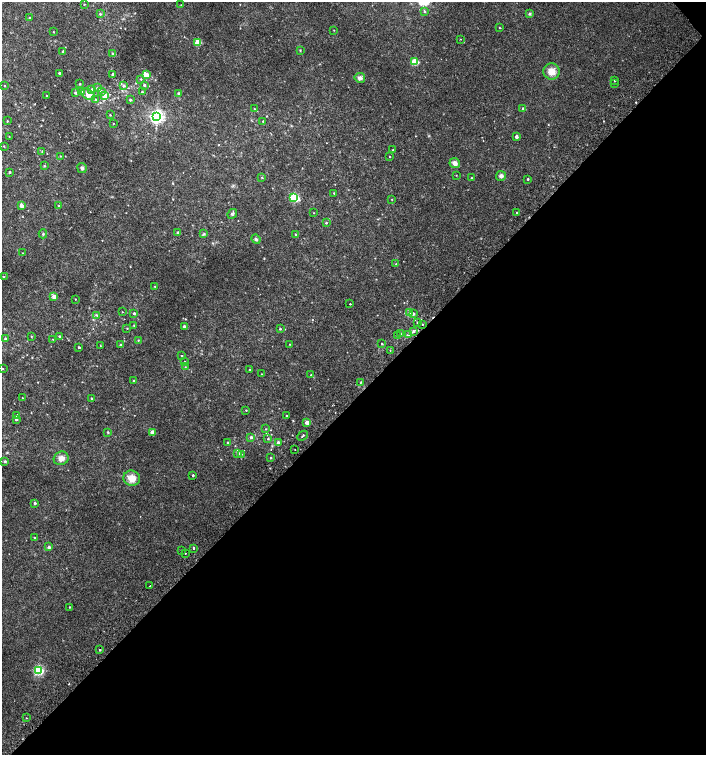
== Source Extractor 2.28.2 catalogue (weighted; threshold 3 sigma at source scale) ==
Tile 12 of 4 x 4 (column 4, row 3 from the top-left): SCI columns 4408-5815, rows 1541-3046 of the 6060 x 6084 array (HDU 1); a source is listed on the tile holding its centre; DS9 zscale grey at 2 x 2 block average (1 PNG px = mean of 2 x 2 image px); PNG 708 x 757 px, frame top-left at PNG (2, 2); each listed source drawn as its Kron ellipse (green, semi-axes under 4 px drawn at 4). Shown black and unused: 47% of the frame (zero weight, under 2 of 3 exposures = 2% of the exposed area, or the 3 px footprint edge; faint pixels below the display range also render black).
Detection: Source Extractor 2.28.2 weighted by HDU 2 'WHT'; one run over the whole footprint, this tile lists its part. Background 0.0239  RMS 0.0055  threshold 0.0246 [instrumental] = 3 sigma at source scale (4.5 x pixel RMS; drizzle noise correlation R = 1.50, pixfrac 1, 0.0396/0.0396 arcsec/px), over >= 5 px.
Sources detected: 159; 2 cosmic-ray / hot-pixel residue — neither listed nor drawn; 5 inside a brighter listed object's ellipse — not listed separately; the other 152 listed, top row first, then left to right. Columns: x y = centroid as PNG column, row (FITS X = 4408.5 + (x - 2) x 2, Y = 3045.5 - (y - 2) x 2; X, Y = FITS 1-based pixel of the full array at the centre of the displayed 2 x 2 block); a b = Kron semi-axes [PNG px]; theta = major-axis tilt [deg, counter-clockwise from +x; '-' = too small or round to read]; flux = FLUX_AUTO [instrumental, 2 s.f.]
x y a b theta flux
84 4 2 2 - 0.61
181 5 2 2 - 0.57
424 12 3 3 - 1.1
100 14 3 3 - 1.3
530 14 4 3 - 1.5
30 17 2 2 - 0.75
500 28 3 2 - 0.61
334 30 2 2 - 0.48
53 32 2 2 - 0.66
460 39 2 2 - 0.49
198 42 3 3 - 31
300 50 3 2 - 0.68
63 52 2 2 - 2.3
112 54 3 2 - 0.89
414 62 3 3 - 41
551 71 8 8 - 11
59 73 2 2 - 2.6
113 74 2 2 - 2.1
147 75 3 3 - 4.9
360 78 5 5 - 3.9
141 79 3 2 - 0.69
615 80 2 2 - 1
614 83 2 2 - 0.87
80 84 2 2 - 0.84
124 85 4 3 - 1.4
144 85 3 3 - 1.7
5 86 2 2 - 0.64
98 88 3 3 - 1.5
92 89 4 3 - 1.8
101 91 3 3 - 1.6
81 92 4 3 - 3.4
142 92 2 2 - 1.1
75 93 3 2 - 2.2
179 93 4 3 - 1.4
88 94 8 4 -34 7.2
105 95 3 2 - 19
47 96 2 2 - 0.66
95 99 3 3 - 1.3
130 100 2 2 - 1.6
254 109 3 2 - 0.58
523 109 2 2 - 3.9
110 115 3 2 - 0.78
157 117 4 4 - 340
7 121 3 2 - 0.64
263 121 2 2 - 0.71
113 123 2 2 - 0.42
9 136 2 2 - 0.45
516 137 2 2 - 5.4
4 146 3 2 - 0.62
393 150 2 2 - 0.53
42 152 3 2 - 0.75
60 156 2 2 - 0.56
389 156 2 2 - 0.55
455 163 5 5 - 5.8
44 166 3 2 - 0.62
82 168 5 4 - 2.4
9 172 3 2 - 1.7
456 175 3 2 - 0.54
501 176 5 4 - 3.8
262 177 3 2 - 0.76
472 178 2 2 - 1.1
528 179 2 2 - 1
334 193 3 2 - 0.69
294 198 3 3 - 110
392 199 3 2 - 0.48
21 205 2 2 - 11
59 206 2 2 - 0.56
314 213 2 2 - 0.51
517 213 2 2 - 2.2
232 214 5 4 - 2
326 223 2 2 - 1.2
178 233 3 2 - 3.8
43 234 4 2 - 1
204 234 4 3 - 1.5
295 234 2 2 - 0.95
256 239 5 3 - 2
22 253 2 2 - 0.5
396 264 2 2 - 0.61
3 277 2 2 - 2.5
155 286 3 2 - 0.64
54 296 2 2 - 13
75 299 2 2 - 0.64
350 304 2 2 - 1.9
122 312 2 2 - 0.45
410 312 4 3 - 5.7
134 313 3 2 - 1.9
413 314 3 3 - 1.6
97 315 3 2 - 0.97
417 322 2 2 - 0.68
422 324 2 2 - 0.53
134 325 3 2 - 1.1
184 326 3 2 - 2.2
127 328 3 2 - 0.59
280 329 3 2 - 1
413 331 4 3 - 2.1
401 334 2 2 - 0.91
409 335 3 2 - 0.98
31 336 3 2 - 0.61
60 336 2 2 - 1.4
398 336 2 2 - 0.72
5 339 3 3 - 2.3
53 339 2 2 - 0.44
138 340 2 2 - 0.83
290 344 2 2 - 0.48
382 344 2 2 - 1.1
100 345 2 2 - 0.46
121 345 2 2 - 3.1
79 347 3 2 - 1.8
390 350 2 2 - 0.5
182 356 2 2 - 0.68
184 361 2 2 - 0.48
185 367 2 2 - 0.54
3 369 2 2 - 0.76
250 369 2 2 - 0.61
262 374 2 2 - 0.46
311 375 2 2 - 1.1
133 381 3 2 - 0.82
361 382 4 2 - 0.72
22 398 2 2 - 0.53
91 398 3 3 - 1.1
246 410 2 2 - 0.69
17 415 3 3 - 1.8
287 416 2 2 - 0.75
16 419 3 3 - 1.6
307 422 4 3 - 6.8
266 429 3 2 - 0.68
108 432 3 3 - 0.96
152 433 2 2 - 16
303 436 6 2 42 1.3
251 437 3 3 - 2.2
268 439 3 3 - 1.2
228 442 3 3 - 1.3
278 442 4 3 - 2.4
295 449 2 2 - 0.47
238 453 3 3 - 3.3
241 454 2 2 - 0.6
61 458 7 6 - 6.9
271 458 2 2 - 1.4
5 461 4 3 - 1.3
193 475 2 2 - 1.5
132 478 8 7 - 13
35 503 3 2 - 2.7
34 538 3 2 - 0.83
49 547 4 4 - 1.7
193 548 2 2 - 5.6
181 551 2 2 - 6.2
185 553 2 2 - 5.3
150 586 2 2 - 5.9
70 607 2 2 - 0.9
100 650 2 2 - 6.5
39 670 3 3 - 130
26 718 2 2 - 0.59
Overlapping masked pixels (flux is a lower limit): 1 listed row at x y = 100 650
Diffuse or blended objects may show on this block-average render without a row.